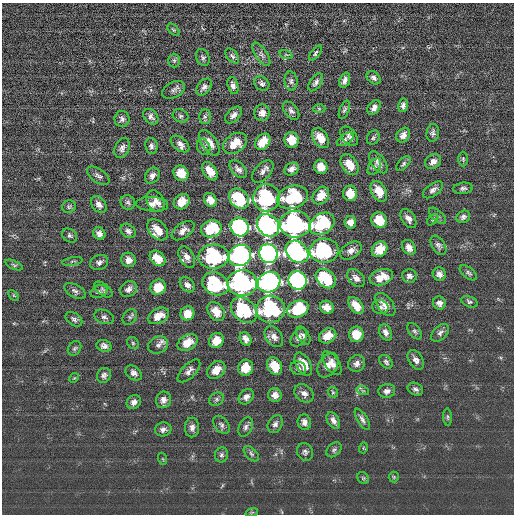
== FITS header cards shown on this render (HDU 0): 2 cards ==
NAXIS1  =                  512 / length of data axis 1
NAXIS2  =                  512 / length of data axis 2

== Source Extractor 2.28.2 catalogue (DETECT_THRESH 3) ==
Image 512 x 512 px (HDU 0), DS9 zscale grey, 1 PNG px = 1 image px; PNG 516 x 516 px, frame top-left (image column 1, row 512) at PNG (2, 3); each listed source drawn as its Kron ellipse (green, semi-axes under 4 px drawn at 4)
Background -0.369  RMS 15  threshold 46.4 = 3 sigma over >= 5 px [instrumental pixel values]
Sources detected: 189; all 189 listed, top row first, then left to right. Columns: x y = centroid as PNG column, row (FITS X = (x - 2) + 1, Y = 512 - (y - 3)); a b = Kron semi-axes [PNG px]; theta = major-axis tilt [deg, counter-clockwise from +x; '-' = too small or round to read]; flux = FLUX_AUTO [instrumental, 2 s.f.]
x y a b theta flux
173 30 7 4 -45 1500
315 53 9 4 52 2000
261 54 13 6 -56 4300
286 55 7 4 -18 1600
232 56 9 5 -51 2600
203 58 9 6 -68 2600
174 60 7 6 - 2000
374 78 8 5 -41 3300
345 80 8 5 70 4600
291 81 9 6 -84 3300
316 82 10 5 55 3500
262 84 8 6 -39 2900
233 85 9 5 -74 4400
204 87 9 6 51 4400
173 90 12 8 27 3900
403 105 7 5 80 3600
374 108 8 5 54 4700
319 109 6 4 -2 1500
344 110 9 4 69 2400
291 111 10 6 -51 3800
262 113 8 7 - 6600
233 115 10 6 46 4900
180 116 8 6 -21 2500
151 117 9 6 -49 4200
205 117 7 6 - 2500
122 119 8 7 - 3500
433 133 9 6 83 3100
403 135 8 6 53 5300
349 136 11 7 -52 4100
321 138 11 7 -56 13000
373 138 7 6 - 2300
345 139 9 5 33 2800
292 140 8 7 - 17000
263 142 9 6 52 18000
209 143 14 7 -56 12000
235 143 13 9 34 16000
180 144 10 6 -38 5500
151 146 8 6 -80 3300
204 147 8 6 -67 3000
122 148 10 7 65 4800
463 159 7 5 -89 1700
433 161 8 7 - 5100
378 162 12 6 -53 5000
403 164 9 5 47 2400
349 165 11 7 -56 17000
321 167 7 6 - 14000
374 167 9 5 61 2900
238 169 11 6 -46 4700
292 169 7 6 - 6200
210 171 10 6 -56 14000
263 172 13 7 48 5500
181 173 8 7 - 17000
98 176 13 6 -35 4100
152 176 8 6 57 5000
463 188 10 5 6 3000
433 190 12 6 36 4200
379 191 11 7 -61 15000
350 193 8 7 - 15000
321 196 10 7 52 15000
292 197 16 11 18 80000
266 198 13 13 - 110000
239 199 11 8 -46 64000
210 200 7 6 - 10000
156 201 11 8 -59 7000
128 202 7 7 - 2900
182 202 8 7 - 13000
99 204 9 6 -51 5100
152 204 16 7 -4 7600
69 206 7 6 - 1900
437 216 10 5 -43 2800
463 217 7 6 - 3300
408 218 11 6 -56 5400
379 220 8 7 - 20000
433 220 7 4 46 1500
350 222 6 6 - 6900
295 224 15 13 -1 290000
322 224 13 10 32 75000
268 225 12 10 -47 460000
239 227 9 9 - 320000
211 229 10 8 15 63000
158 230 12 8 -46 15000
128 231 8 6 -39 4000
183 231 13 7 36 6500
99 233 6 5 - 4300
70 236 8 6 -38 2600
438 245 10 6 -55 3500
409 247 8 6 -59 6300
380 249 8 7 - 18000
351 250 11 7 31 6200
324 251 14 12 4 110000
297 252 12 9 -42 460000
268 254 10 9 - 670000
240 256 11 10 - 450000
187 257 12 7 -61 6100
213 257 15 12 4 110000
158 258 9 6 -45 16000
128 260 7 7 - 6800
73 261 10 3 10 1500
99 262 9 7 24 4000
14 265 9 4 -23 2000
468 273 10 5 -38 2500
439 274 7 6 - 4700
409 276 7 7 - 4200
381 277 12 7 19 15000
356 278 10 7 -46 5700
326 279 11 8 -41 63000
298 280 9 8 - 320000
269 282 11 10 - 460000
242 283 15 13 3 290000
215 284 14 11 -28 73000
187 285 8 6 -44 5000
158 287 8 7 - 19000
103 289 10 6 -38 2900
129 289 9 7 40 5100
75 291 11 6 -29 3700
99 291 9 6 23 2500
14 295 6 4 -45 1300
469 302 8 5 -20 2200
439 303 6 6 - 4600
356 305 10 6 -53 13000
385 305 13 7 -51 9800
327 307 7 6 - 9200
380 307 8 7 - 3900
270 309 14 13 - 110000
298 309 11 8 23 65000
244 310 14 11 -45 74000
216 312 10 7 -52 12000
187 313 7 7 - 13000
158 316 11 7 26 13000
104 317 10 6 -23 3700
130 317 8 6 54 2600
74 319 9 6 -37 3000
415 331 9 5 -52 2700
386 332 8 6 -67 5000
440 333 10 6 45 3800
356 334 8 7 - 17000
303 336 10 6 -60 3000
328 336 9 7 30 15000
274 337 11 8 -54 6400
299 338 10 7 56 5100
246 339 7 5 -60 6000
216 341 8 7 - 13000
133 343 6 5 - 1900
188 343 11 7 33 15000
158 345 10 8 24 5000
104 346 7 6 - 4400
75 348 8 6 52 2100
416 360 11 6 -59 5300
386 362 8 5 -46 2500
332 363 13 7 -54 7600
357 363 9 8 - 5300
303 364 12 7 -60 14000
328 365 13 9 56 10000
275 366 9 7 -62 18000
245 368 8 7 - 17000
298 368 8 6 -18 2900
216 370 10 7 42 13000
189 371 14 7 45 5600
134 373 9 6 -39 4400
104 375 8 6 51 3400
74 378 5 4 - 1000
415 389 8 6 -24 3200
363 391 6 4 -18 1600
387 391 8 7 - 4700
333 392 5 4 - 1400
304 393 10 8 -38 5500
275 395 7 6 - 6300
246 397 8 6 47 4800
217 399 8 6 33 2600
163 400 8 7 - 5100
134 402 8 6 44 4500
447 417 9 3 -85 1500
362 419 12 5 -58 3700
333 421 9 6 -60 5600
304 422 8 6 -75 5000
275 424 9 7 61 4100
221 425 10 6 -50 3500
246 427 10 6 65 3800
192 428 10 7 88 4900
163 429 8 7 - 3900
363 448 5 3 - 1000
334 450 8 6 44 2500
305 452 9 8 - 3400
251 454 9 5 -46 2500
221 455 7 6 - 2600
163 459 6 3 -71 1200
394 477 5 5 - 1300
363 478 6 5 - 1700
252 512 6 4 19 1300